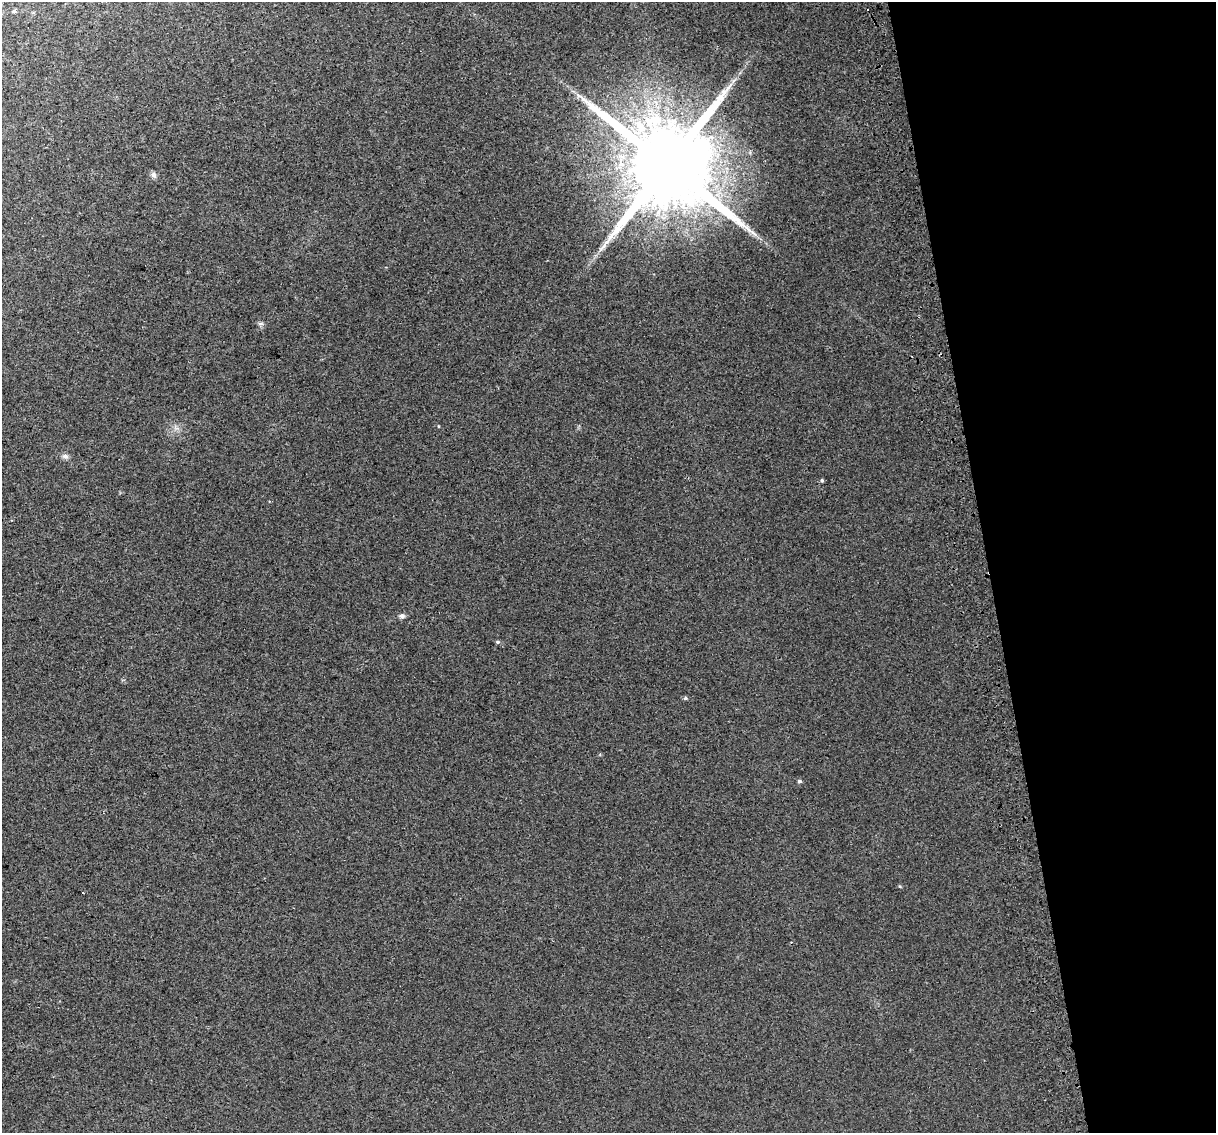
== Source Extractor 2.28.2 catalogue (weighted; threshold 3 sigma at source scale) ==
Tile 12 of 4 x 4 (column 4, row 3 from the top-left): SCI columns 3684-4897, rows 1213-2343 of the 4939 x 4638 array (HDU 1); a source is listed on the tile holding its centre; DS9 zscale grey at full resolution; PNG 1218 x 1135 px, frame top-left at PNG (2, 2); no overlay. Shown black and unused: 19% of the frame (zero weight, under 2 of 3 exposures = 2% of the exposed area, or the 3 px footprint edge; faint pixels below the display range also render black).
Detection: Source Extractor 2.28.2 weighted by HDU 2 'WHT'; one run over the whole footprint, this tile lists its part. Background 0.0216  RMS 0.0096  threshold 0.0433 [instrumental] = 3 sigma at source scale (4.5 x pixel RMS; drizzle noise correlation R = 1.50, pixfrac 1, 0.0396/0.0396 arcsec/px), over >= 5 px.
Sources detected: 13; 2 cosmic-ray / hot-pixel residue — not listed; the other 11 listed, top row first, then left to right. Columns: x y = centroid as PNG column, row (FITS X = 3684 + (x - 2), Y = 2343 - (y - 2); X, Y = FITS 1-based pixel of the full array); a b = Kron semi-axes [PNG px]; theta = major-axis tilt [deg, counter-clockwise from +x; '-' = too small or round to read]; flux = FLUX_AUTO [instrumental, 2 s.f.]
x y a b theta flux
14 11 5 4 - 1.6
579 96 7 4 -19 2.3
667 165 25 21 -12 18000
154 175 8 7 - 2.8
260 324 7 4 0 1.8
65 456 9 6 -10 2.9
822 480 4 3 - 1.3
402 616 6 5 - 3.5
498 642 6 4 0 1.4
685 698 5 4 - 1.5
799 781 5 4 - 1.8